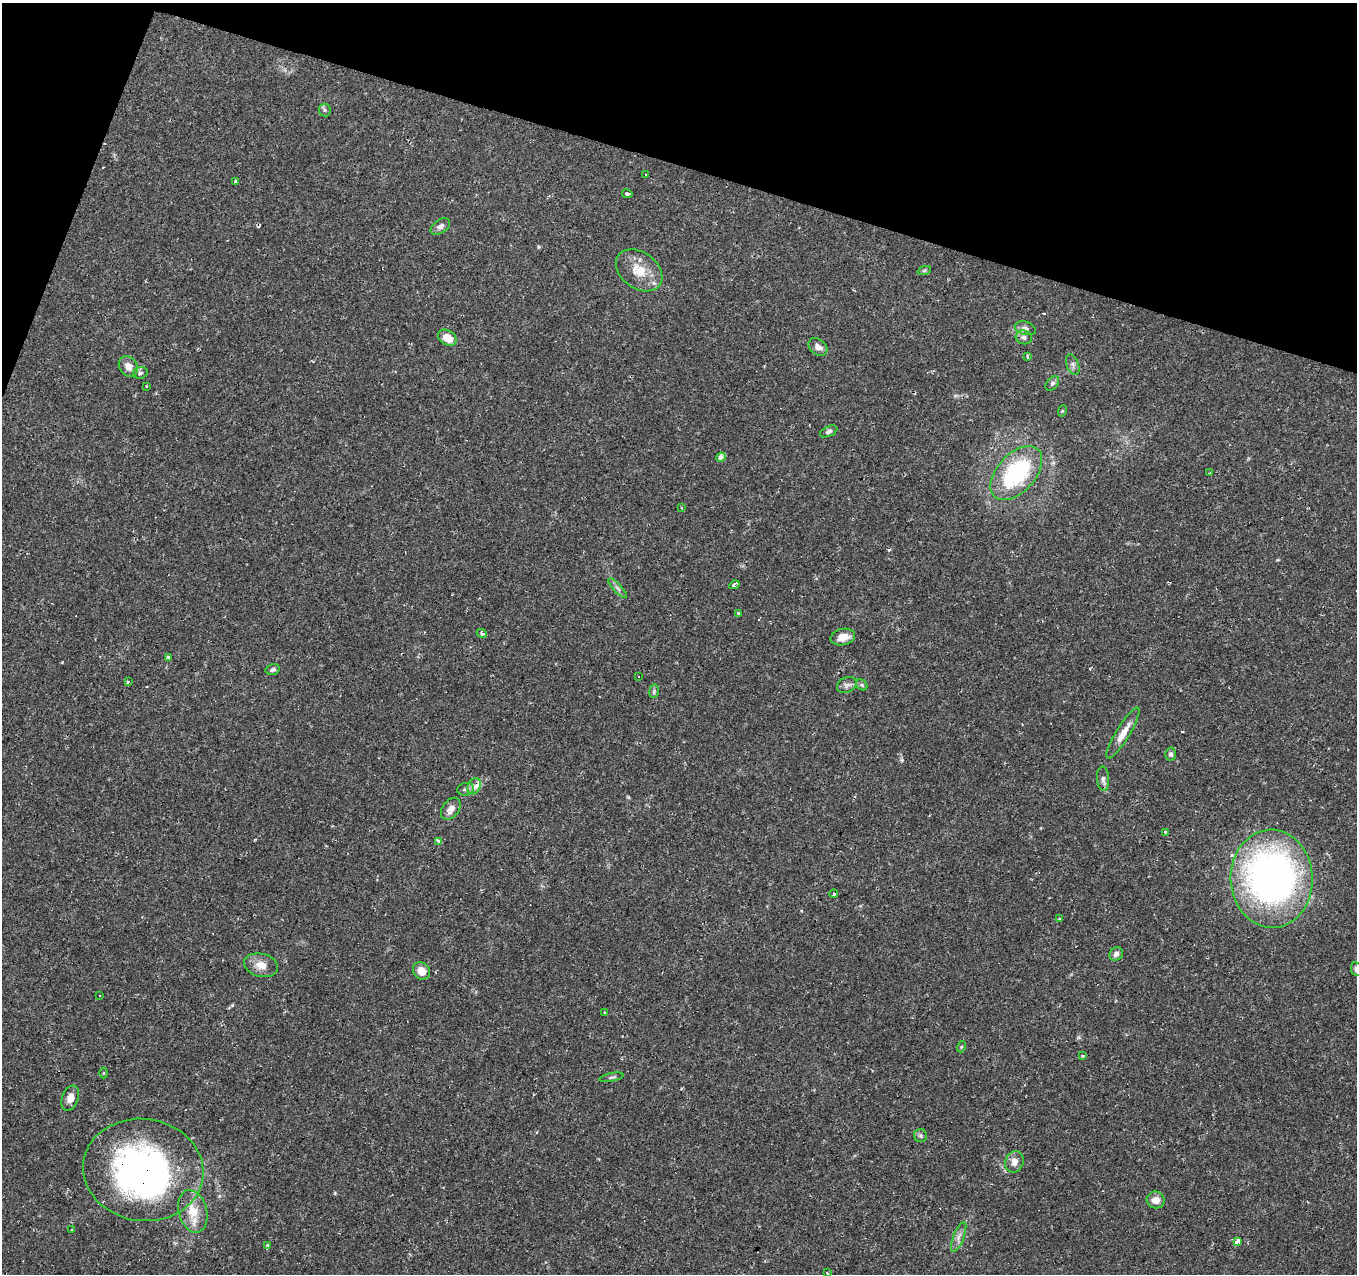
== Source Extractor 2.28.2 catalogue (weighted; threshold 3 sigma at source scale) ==
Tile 2 of 4 x 4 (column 2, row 1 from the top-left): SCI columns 1355-2709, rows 4027-5298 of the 5423 x 5573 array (HDU 1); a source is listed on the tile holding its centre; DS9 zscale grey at full resolution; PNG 1359 x 1276 px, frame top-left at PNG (2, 3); each listed source drawn as its Kron ellipse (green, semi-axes under 4 px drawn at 4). Shown black and unused: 15% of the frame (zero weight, under 2 of 3 exposures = <1% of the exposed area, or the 3 px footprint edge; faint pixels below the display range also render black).
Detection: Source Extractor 2.28.2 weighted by HDU 2 'WHT'; one run over the whole footprint, this tile lists its part. Background 0.0479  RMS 0.0037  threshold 0.0166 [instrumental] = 3 sigma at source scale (4.5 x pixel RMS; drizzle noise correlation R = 1.50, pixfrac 1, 0.0396/0.0396 arcsec/px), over >= 5 px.
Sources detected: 83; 2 inside a brighter object's white glare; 13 cosmic-ray / hot-pixel residue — neither listed nor drawn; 1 inside a brighter listed object's ellipse — not listed separately; the other 67 listed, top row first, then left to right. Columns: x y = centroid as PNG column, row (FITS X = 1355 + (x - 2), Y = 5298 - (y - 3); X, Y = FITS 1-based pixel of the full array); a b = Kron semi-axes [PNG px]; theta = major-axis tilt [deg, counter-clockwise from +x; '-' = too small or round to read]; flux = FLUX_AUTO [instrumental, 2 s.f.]
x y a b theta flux
325 110 6 6 - 0.74
645 174 2 2 - 0.28
235 182 3 3 - 3.3
627 194 5 3 - 1.5
440 226 11 6 33 1.7
639 270 25 18 -36 8.4
924 271 7 4 19 0.51
1025 328 11 6 -17 1.4
1024 337 8 7 - 1.3
447 338 10 7 -32 5.1
818 347 10 7 -39 2
1027 356 4 3 - 2.1
1073 365 11 6 -70 1.1
128 366 11 9 -56 2.9
140 373 7 5 16 0.83
1052 383 8 5 50 0.92
146 386 4 2 - 0.32
1062 411 6 3 71 0.36
829 431 9 5 23 0.99
721 457 5 4 - 9.4
1016 473 32 19 48 35
1210 473 3 2 - 0.25
681 507 3 2 - 0.42
734 585 5 3 - 3.9
617 588 13 3 -49 0.95
738 613 4 3 - 0.49
482 633 5 4 - 0.83
843 637 12 8 13 4.1
168 657 3 3 - 0.92
273 670 7 5 15 0.9
638 676 2 2 - 0.41
128 682 4 3 - 0.68
847 685 10 7 25 1.4
862 685 6 5 - 0.56
654 691 7 4 80 0.63
1123 733 29 6 59 4.5
1171 754 6 5 - 0.96
1103 779 12 6 -86 1.4
474 786 8 6 67 1.8
466 789 8 6 14 1
451 809 12 8 52 2.7
1165 832 4 4 - 0.48
439 841 4 3 - 2.2
1272 879 49 41 -88 170
834 894 4 3 - 0.83
1059 919 3 2 - 0.37
1116 954 7 6 - 1.5
261 965 17 11 -12 4
1356 969 7 5 -82 0.88
421 971 9 7 -43 4.1
99 995 3 3 - 1.1
604 1012 4 2 - 0.27
961 1047 5 3 - 0.34
1083 1056 4 4 - 0.56
104 1073 5 3 - 0.33
611 1077 12 3 12 0.7
70 1098 13 8 70 3.1
921 1136 6 6 - 0.77
1014 1162 11 9 69 2.4
143 1170 60 51 -9 120
1156 1200 9 8 - 3.3
193 1211 21 14 -75 7.7
71 1230 3 2 - 0.67
959 1237 16 5 68 1.9
1237 1242 3 3 - 140
267 1246 3 3 - 1.8
827 1273 4 2 - 1.1
Overlapping masked pixels (flux is a lower limit): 2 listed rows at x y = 1272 879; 143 1170
Isophote crosses this tile's border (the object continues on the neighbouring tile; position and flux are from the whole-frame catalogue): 1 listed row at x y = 1356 969